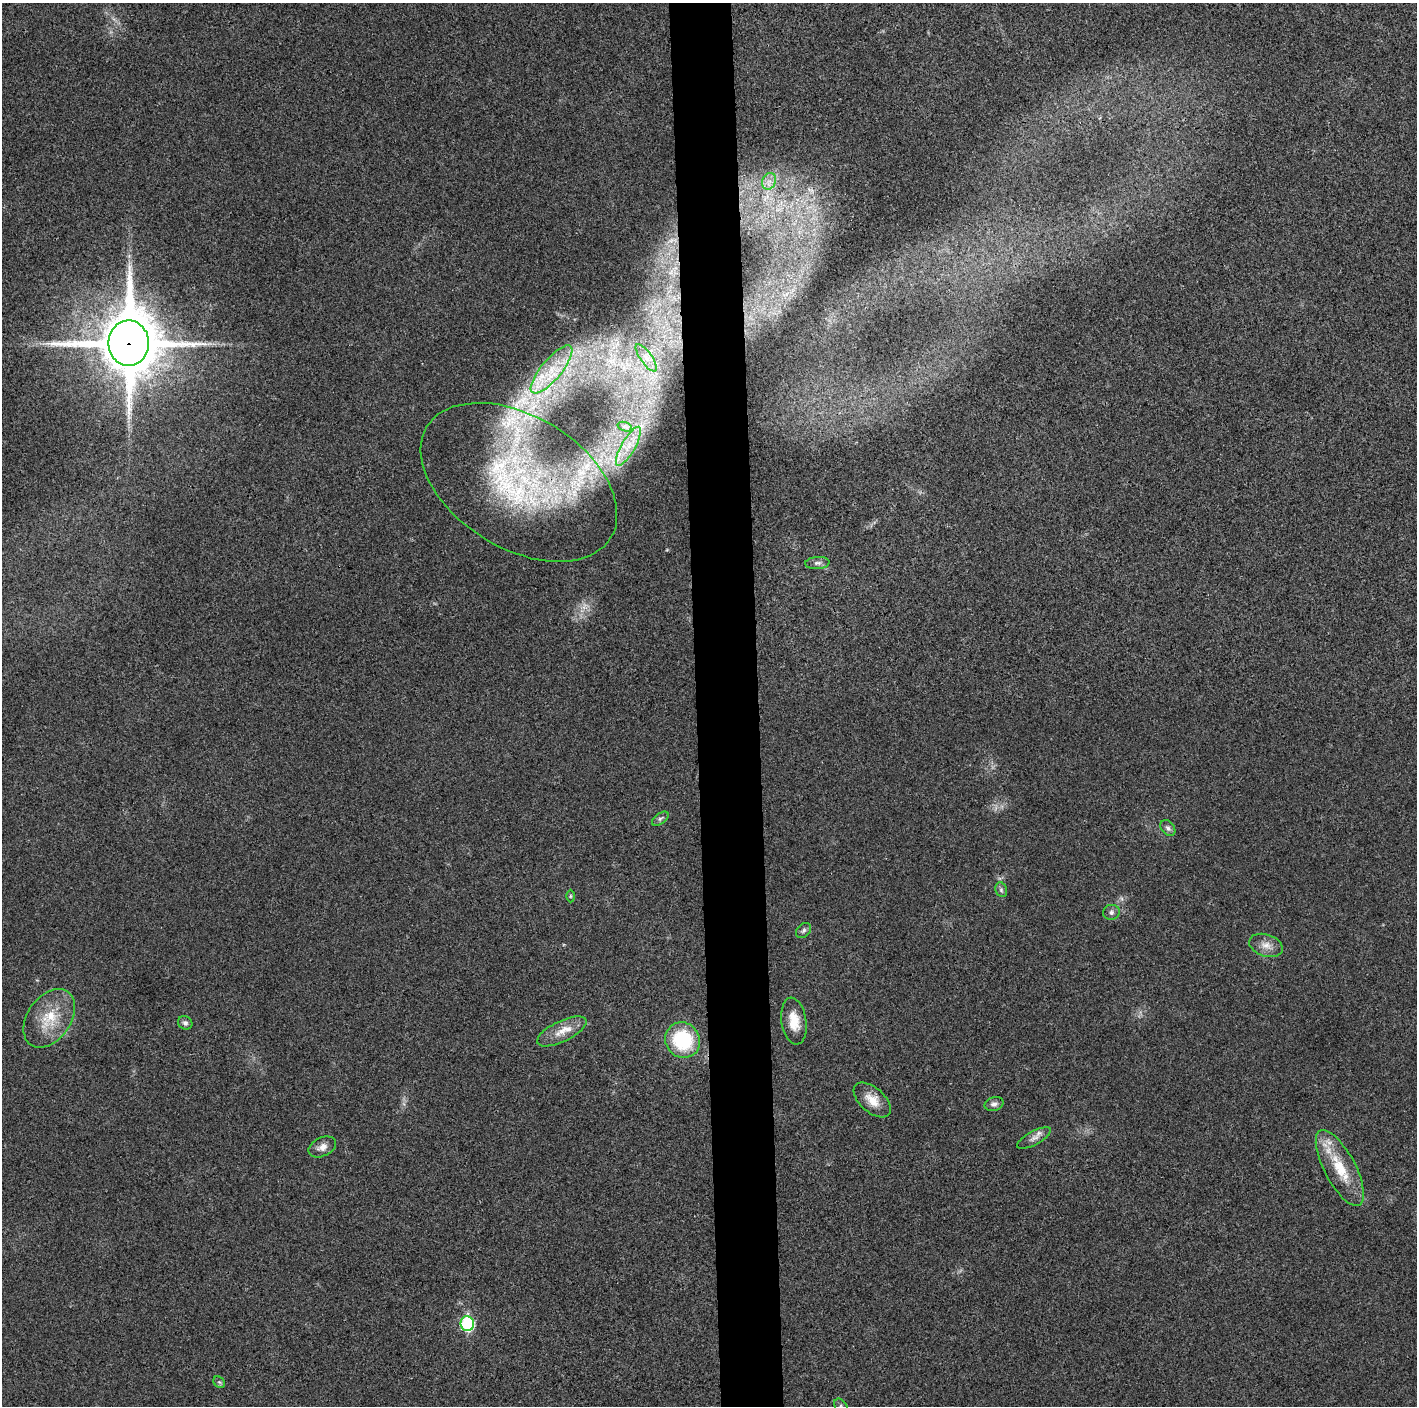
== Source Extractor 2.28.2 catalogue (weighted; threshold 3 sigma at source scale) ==
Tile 5 of 3 x 3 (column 2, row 2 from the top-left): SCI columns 1417-2831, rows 1411-2814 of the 4248 x 4222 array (HDU 1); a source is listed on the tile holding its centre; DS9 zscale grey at full resolution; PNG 1419 x 1408 px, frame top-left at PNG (2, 3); each listed source drawn as its Kron ellipse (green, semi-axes under 4 px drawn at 4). Shown black and unused: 4% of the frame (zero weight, under 3 of 4 exposures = <1% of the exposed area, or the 3 px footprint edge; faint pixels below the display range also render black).
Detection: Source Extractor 2.28.2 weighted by HDU 2 'WHT'; one run over the whole footprint, this tile lists its part. Background 0.0197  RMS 0.0056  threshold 0.0251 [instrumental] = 3 sigma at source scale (4.5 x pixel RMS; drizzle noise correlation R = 1.50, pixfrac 1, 0.05/0.05 arcsec/px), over >= 5 px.
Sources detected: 33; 5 inside a brighter listed object's ellipse — not listed separately; the other 28 listed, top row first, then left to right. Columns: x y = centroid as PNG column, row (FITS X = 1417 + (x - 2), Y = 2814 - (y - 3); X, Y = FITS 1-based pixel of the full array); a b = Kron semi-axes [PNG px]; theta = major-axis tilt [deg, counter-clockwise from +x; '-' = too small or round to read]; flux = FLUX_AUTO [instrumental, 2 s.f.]
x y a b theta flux
769 181 8 6 65 3.2
129 343 23 20 90 3900
646 358 16 5 -55 4
552 369 30 10 50 16
625 427 7 4 -18 1.5
628 446 22 7 60 7.8
519 482 107 66 -31 160
817 563 12 6 4 2
660 819 9 5 36 1.5
1168 828 9 6 -52 1.7
1001 890 7 5 -70 1.2
570 896 6 4 89 0.68
1111 912 8 7 - 1.8
804 930 8 6 46 1.5
1266 945 17 11 -18 5.5
49 1018 32 21 55 20
794 1021 23 12 -81 10
185 1023 7 6 - 1.7
562 1031 27 10 26 8.1
683 1040 18 17 - 37
872 1100 22 12 -41 8.6
994 1104 10 7 14 2.1
1034 1138 19 7 29 3.2
322 1147 14 9 25 4.1
1340 1168 42 15 -62 21
467 1324 7 6 - 65
219 1382 6 5 - 0.89
841 1406 8 5 -54 1.6
Overlapping masked pixels (flux is a lower limit): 2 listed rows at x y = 129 343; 519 482
Isophote crosses this tile's border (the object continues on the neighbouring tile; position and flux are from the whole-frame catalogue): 1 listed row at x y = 841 1406
Unlisted compact peaks at least as high as the median listed source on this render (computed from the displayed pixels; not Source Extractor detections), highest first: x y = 642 426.